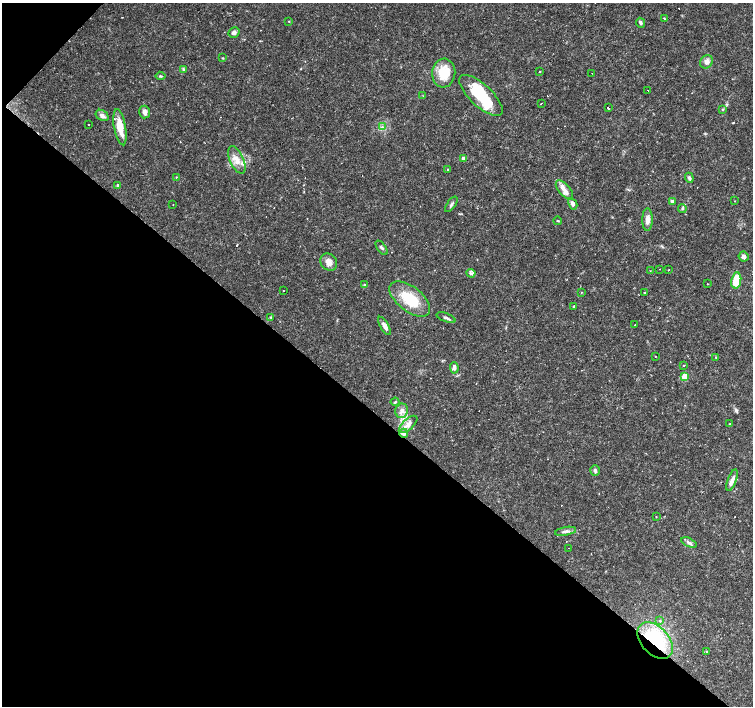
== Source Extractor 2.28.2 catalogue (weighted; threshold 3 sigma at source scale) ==
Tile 9 of 4 x 4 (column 1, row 3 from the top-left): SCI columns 2-1503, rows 1637-3044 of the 6011 x 6021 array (HDU 1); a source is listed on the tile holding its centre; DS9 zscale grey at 2 x 2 block average (1 PNG px = mean of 2 x 2 image px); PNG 755 x 708 px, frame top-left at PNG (2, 3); each listed source drawn as its Kron ellipse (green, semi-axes under 4 px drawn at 4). Shown black and unused: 43% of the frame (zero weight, under 2 of 3 exposures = <1% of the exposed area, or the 3 px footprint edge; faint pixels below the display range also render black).
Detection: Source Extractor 2.28.2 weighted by HDU 2 'WHT'; one run over the whole footprint, this tile lists its part. Background 0.032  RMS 0.0033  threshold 0.0146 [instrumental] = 3 sigma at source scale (4.5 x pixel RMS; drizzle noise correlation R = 1.50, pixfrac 1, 0.0396/0.0396 arcsec/px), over >= 5 px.
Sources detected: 93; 11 cosmic-ray / hot-pixel residue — neither listed nor drawn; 7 inside a brighter listed object's ellipse — not listed separately; the other 75 listed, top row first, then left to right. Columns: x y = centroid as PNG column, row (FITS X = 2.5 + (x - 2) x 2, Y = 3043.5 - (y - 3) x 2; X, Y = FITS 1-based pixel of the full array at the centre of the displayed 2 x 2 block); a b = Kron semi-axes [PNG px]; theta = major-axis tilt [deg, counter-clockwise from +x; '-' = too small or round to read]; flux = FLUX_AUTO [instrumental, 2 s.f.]
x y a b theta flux
664 18 2 2 - 1.8
289 21 3 2 - 0.43
640 23 5 3 - 1.4
234 32 6 5 - 2.3
223 58 3 2 - 0.56
707 62 7 6 - 3.8
184 69 4 3 - 0.86
539 72 2 2 - 0.63
444 73 14 11 83 20
592 73 2 2 - 2.7
160 76 5 3 - 0.96
648 90 2 2 - 1.5
481 95 28 11 -43 33
423 96 3 2 - 0.43
541 103 2 2 - 5.1
608 108 2 2 - 13
723 109 3 3 - 0.69
144 112 6 5 - 3.4
102 115 7 5 -33 3.2
88 125 2 2 - 1.6
120 127 18 6 -79 14
383 127 4 3 - 1.2
464 158 2 2 - 8
237 160 15 7 -65 7.8
447 169 2 2 - 3.6
176 177 3 2 - 0.43
689 178 5 3 - 2
118 185 3 3 - 1.9
564 190 11 5 -49 5
672 201 4 3 - 1.7
735 201 2 2 - 0.29
451 204 9 3 55 1.6
573 204 6 4 -62 2.9
173 205 2 2 - 0.23
682 208 4 3 - 1.1
647 220 11 5 90 4.8
558 221 4 2 - 0.56
382 248 8 3 -53 1.5
743 257 5 4 - 2.7
329 262 9 7 -53 5.6
659 269 2 2 - 0.57
669 270 2 2 - 0.75
650 271 2 2 - 0.44
471 273 4 3 - 1.4
736 280 8 5 80 15
708 284 2 2 - 0.33
364 285 3 2 - 0.53
283 290 2 2 - 0.43
582 292 3 2 - 0.39
644 292 2 2 - 8.3
410 299 24 12 -38 28
574 306 2 2 - 1.6
271 317 3 3 - 0.69
446 318 10 3 -21 1.9
635 325 2 2 - 0.77
385 326 10 4 -59 4.1
655 356 2 2 - 0.55
716 357 3 3 - 0.63
683 365 2 2 - 0.46
454 368 5 4 - 3.7
685 377 4 4 - 9.4
395 402 4 3 - 0.87
402 411 7 6 - 3.7
730 423 2 2 - 0.36
408 424 11 5 42 5.9
404 433 4 4 - 3.2
595 470 5 4 - 1.8
732 480 11 4 70 3.8
656 517 3 2 - 0.33
566 531 10 4 10 2.9
689 542 8 4 -25 2.4
569 548 2 2 - 0.38
660 621 3 3 - 1
655 641 21 13 -46 63
707 652 2 2 - 1.1
Overlapping masked pixels (flux is a lower limit): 2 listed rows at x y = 404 433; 655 641
Diffuse or blended objects may show on this block-average render without a row.